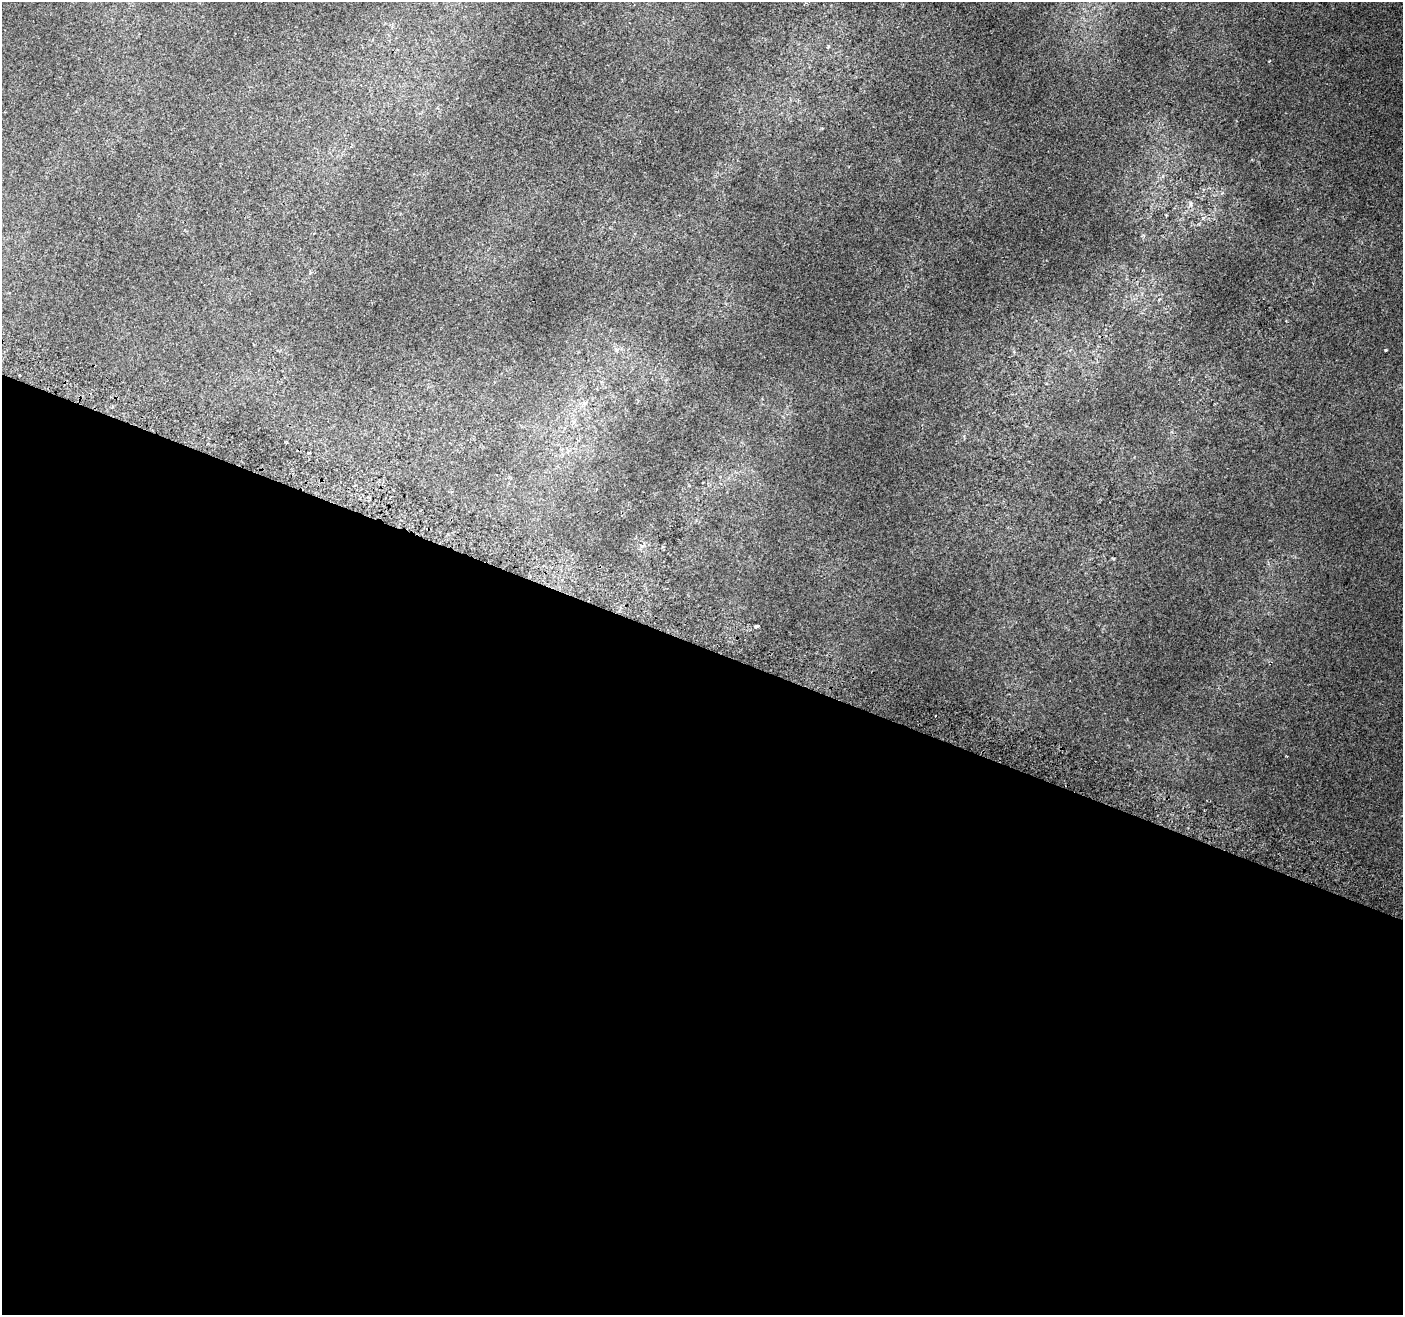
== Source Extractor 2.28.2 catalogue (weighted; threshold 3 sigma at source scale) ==
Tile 14 of 4 x 4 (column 2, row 4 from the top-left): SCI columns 1426-2826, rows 313-1625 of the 5645 x 5810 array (HDU 1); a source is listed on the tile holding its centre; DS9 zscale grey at full resolution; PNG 1405 x 1317 px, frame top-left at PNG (2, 2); no overlay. Shown black and unused: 51% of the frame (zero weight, under 2 of 3 exposures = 2% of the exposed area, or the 3 px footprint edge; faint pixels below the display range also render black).
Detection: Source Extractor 2.28.2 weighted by HDU 2 'WHT'; one run over the whole footprint, this tile lists its part. Background 0.00278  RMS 0.0074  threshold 0.0331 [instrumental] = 3 sigma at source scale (4.5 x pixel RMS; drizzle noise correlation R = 1.50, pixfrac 1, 0.0396/0.0396 arcsec/px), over >= 5 px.
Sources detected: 4; all 4 listed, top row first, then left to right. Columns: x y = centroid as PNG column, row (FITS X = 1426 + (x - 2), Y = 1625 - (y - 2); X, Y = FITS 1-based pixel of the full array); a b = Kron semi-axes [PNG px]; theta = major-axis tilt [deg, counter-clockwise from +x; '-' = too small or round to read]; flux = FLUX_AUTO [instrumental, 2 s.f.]
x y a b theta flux
1190 204 8 4 -81 1.5
617 350 6 4 -72 1.3
1385 350 3 3 - 0.96
756 626 4 3 - 7.5